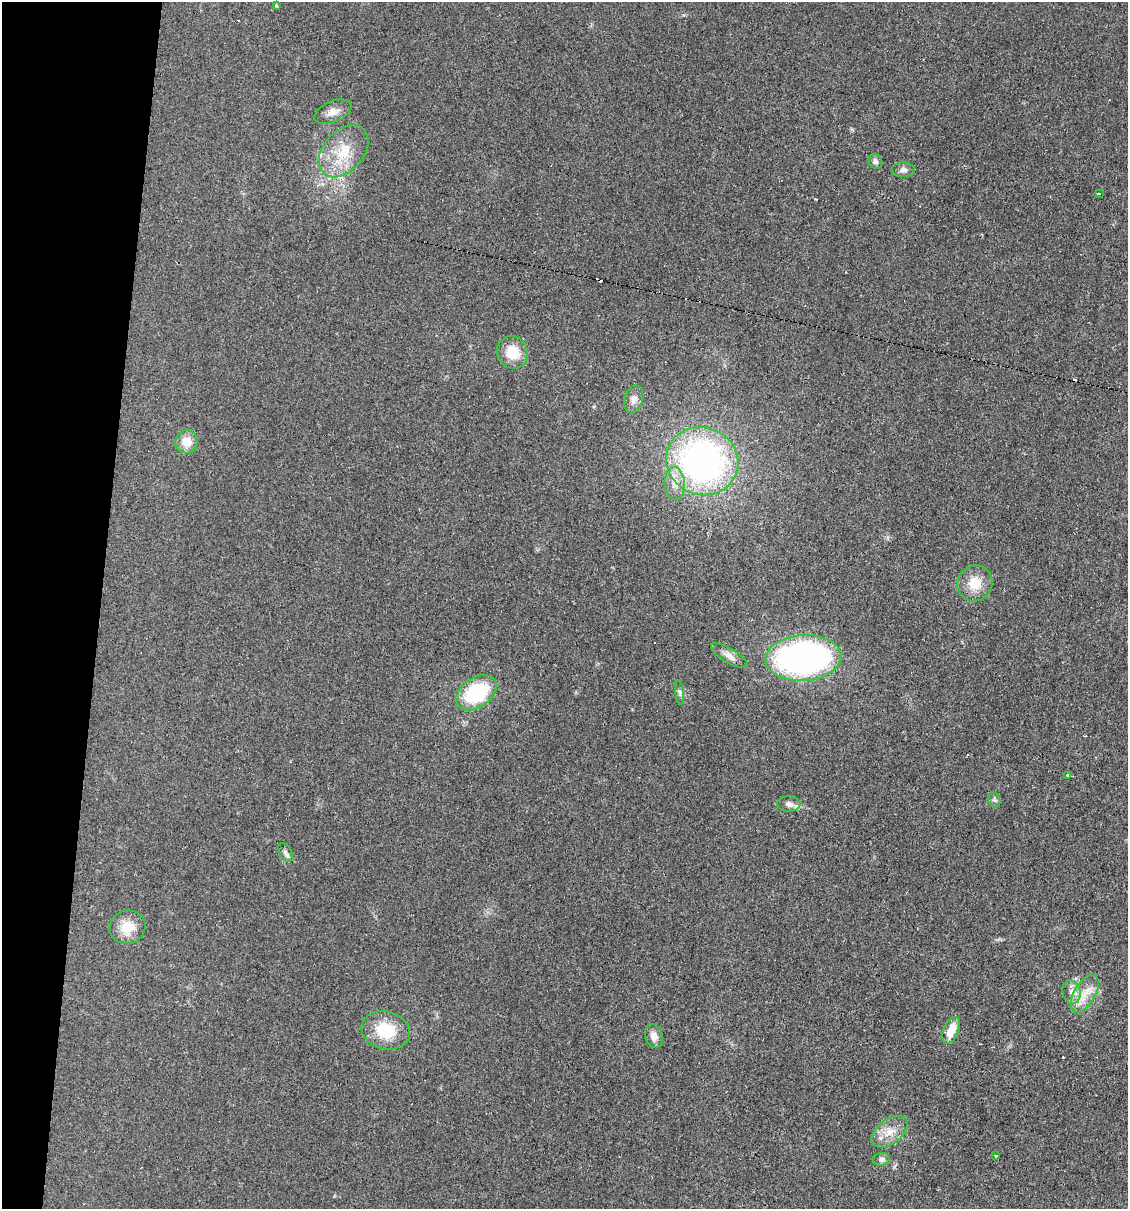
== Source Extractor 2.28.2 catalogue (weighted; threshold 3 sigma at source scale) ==
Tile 9 of 4 x 4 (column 1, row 3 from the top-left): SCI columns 234-1359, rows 1208-2414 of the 4848 x 4828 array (HDU 1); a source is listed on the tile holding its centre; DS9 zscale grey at full resolution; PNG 1130 x 1211 px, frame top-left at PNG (2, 2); each listed source drawn as its Kron ellipse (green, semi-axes under 4 px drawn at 4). Shown black and unused: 9% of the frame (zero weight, under 2 of 3 exposures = <1% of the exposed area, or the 3 px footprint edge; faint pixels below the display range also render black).
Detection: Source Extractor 2.28.2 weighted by HDU 2 'WHT'; one run over the whole footprint, this tile lists its part. Background 0.0329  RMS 0.0049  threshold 0.022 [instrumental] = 3 sigma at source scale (4.5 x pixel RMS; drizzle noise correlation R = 1.50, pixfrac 1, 0.05/0.05 arcsec/px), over >= 5 px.
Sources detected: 34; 5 cosmic-ray / hot-pixel residue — neither listed nor drawn; the other 29 listed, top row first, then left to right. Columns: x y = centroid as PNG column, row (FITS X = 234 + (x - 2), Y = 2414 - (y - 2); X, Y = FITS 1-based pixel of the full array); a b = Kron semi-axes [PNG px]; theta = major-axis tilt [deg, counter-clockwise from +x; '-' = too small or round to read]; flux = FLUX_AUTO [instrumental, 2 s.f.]
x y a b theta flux
276 5 4 3 - 0.74
333 112 20 10 22 4.4
344 151 30 20 48 18
875 161 8 6 -49 1.7
903 170 11 7 -3 2.1
1099 194 4 3 - 2.3
513 352 16 15 - 12
634 399 14 9 74 3.2
187 442 12 11 - 7.1
702 461 36 33 -23 160
675 483 16 10 -86 5.4
975 583 18 17 - 10
729 656 21 7 -31 3.5
803 658 38 23 4 160
680 692 12 4 -82 1.4
476 693 22 14 35 35
1068 775 3 3 - 1.2
994 800 8 6 -68 1.2
789 804 11 8 -1 2.6
285 852 10 6 -61 1.6
127 927 18 16 15 9.8
1071 992 12 9 -75 3.6
1085 994 21 10 59 8.2
386 1030 24 19 -15 19
951 1030 14 7 66 8.3
654 1036 12 8 -73 3.5
890 1132 21 12 37 7.5
996 1156 3 3 - 1.4
881 1159 8 6 1 1.7